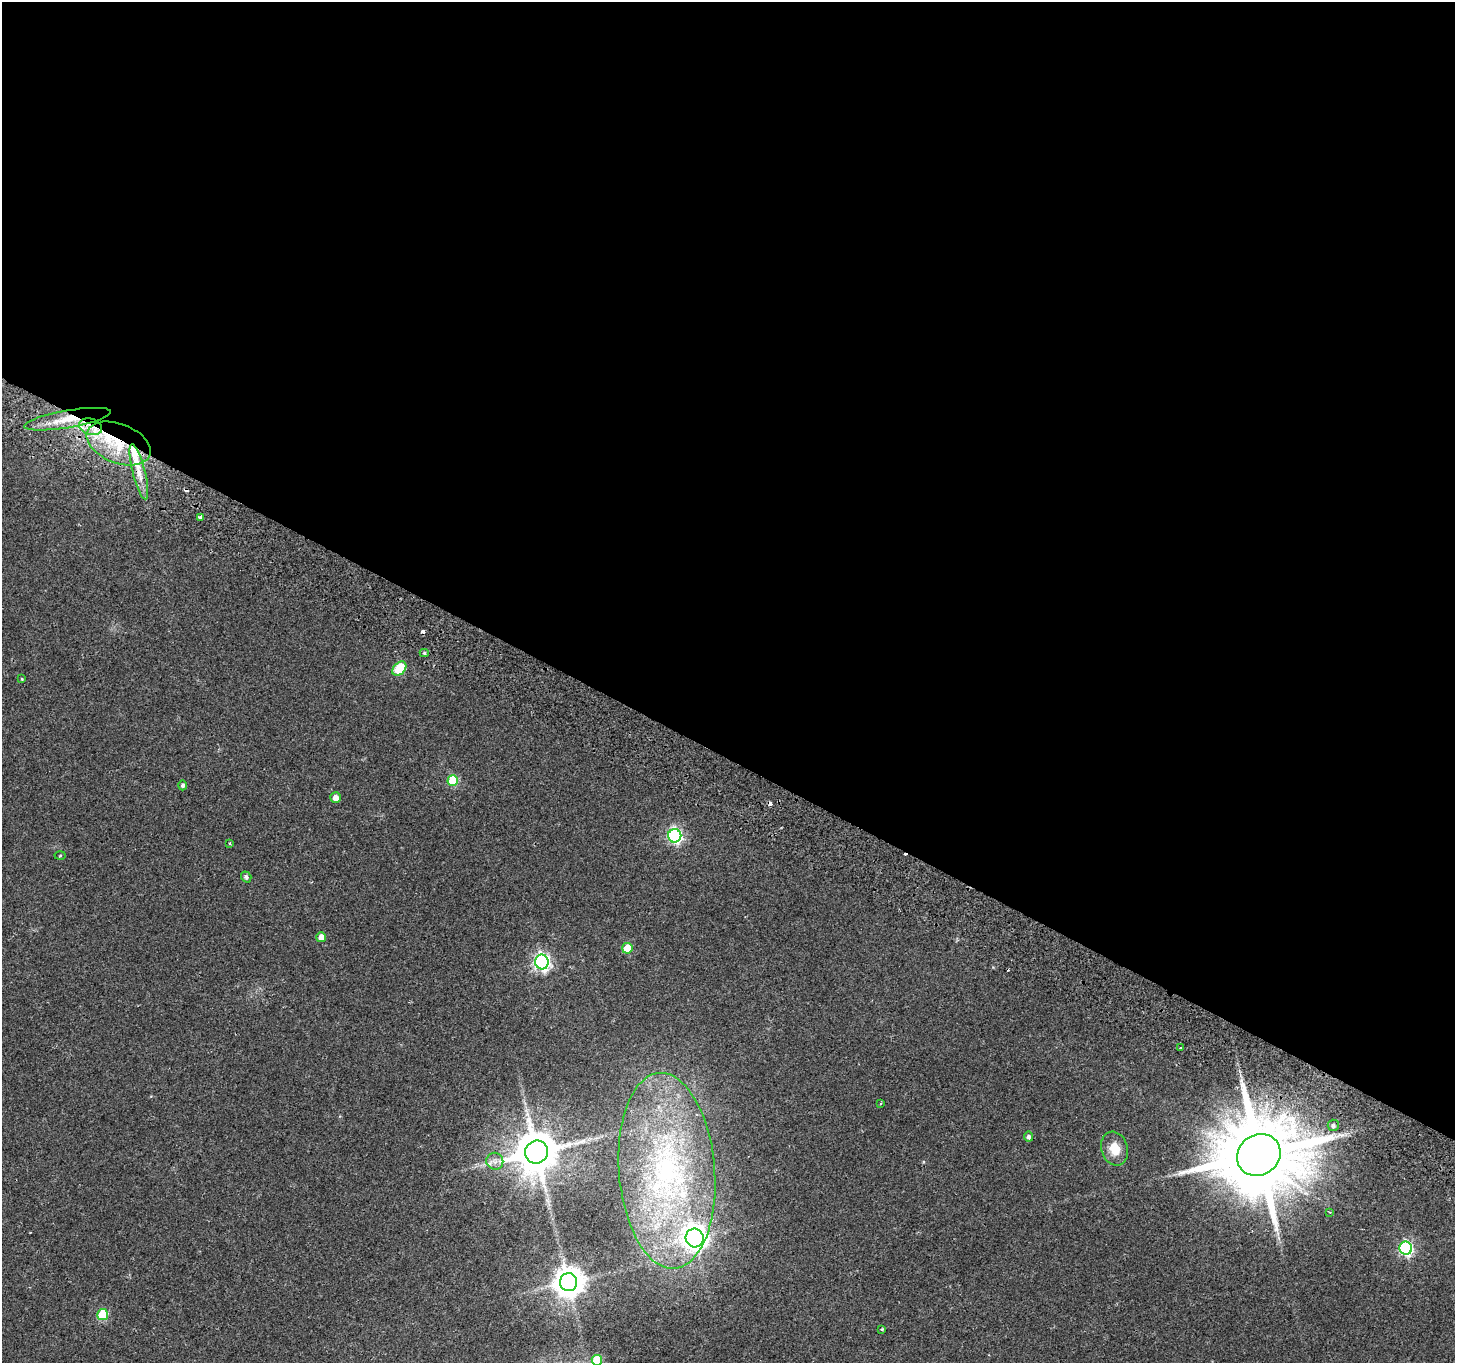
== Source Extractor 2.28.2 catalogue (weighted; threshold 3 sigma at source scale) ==
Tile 3 of 4 x 4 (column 3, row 1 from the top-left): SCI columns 2938-4390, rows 4331-5691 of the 5882 x 6004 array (HDU 1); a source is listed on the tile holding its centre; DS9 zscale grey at full resolution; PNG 1457 x 1365 px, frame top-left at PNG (2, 2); each listed source drawn as its Kron ellipse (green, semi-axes under 4 px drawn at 4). Shown black and unused: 56% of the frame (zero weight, under 2 of 3 exposures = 3% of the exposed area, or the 3 px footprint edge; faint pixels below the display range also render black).
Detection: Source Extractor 2.28.2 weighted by HDU 2 'WHT'; one run over the whole footprint, this tile lists its part. Background 0.0514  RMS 0.0053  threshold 0.0239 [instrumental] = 3 sigma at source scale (4.5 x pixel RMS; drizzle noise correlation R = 1.50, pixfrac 1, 0.0396/0.0396 arcsec/px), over >= 5 px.
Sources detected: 42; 5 cosmic-ray / hot-pixel residue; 1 long thin detection or spike segment (spike, bleed or trail) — neither listed nor drawn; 2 inside a brighter listed object's ellipse — not listed separately; the other 34 listed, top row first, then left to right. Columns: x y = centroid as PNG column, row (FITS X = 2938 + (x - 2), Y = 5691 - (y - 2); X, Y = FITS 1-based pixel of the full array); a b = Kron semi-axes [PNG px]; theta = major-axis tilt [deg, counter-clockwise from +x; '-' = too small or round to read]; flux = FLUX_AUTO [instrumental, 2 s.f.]
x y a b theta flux
67 419 44 8 10 14
90 427 12 8 -16 6.3
118 443 33 19 -21 35
139 472 28 6 -76 8.4
200 517 4 3 - 7
424 653 4 4 - 0.88
399 669 8 5 46 28
22 679 4 3 - 0.48
453 780 5 5 - 29
183 785 5 4 - 1.3
335 798 5 5 - 3.9
675 836 7 6 - 100
229 844 3 3 - 0.77
60 855 5 3 - 0.5
246 877 6 5 - 1.2
321 937 5 5 - 4.6
627 948 5 5 - 14
542 962 7 6 - 160
1181 1048 3 3 - 1.8
880 1103 3 2 - 0.72
1333 1125 6 5 - 1.5
1029 1137 5 4 - 1.4
1114 1149 17 13 -73 9.2
536 1152 12 11 - 2200
1259 1155 23 20 34 8000
495 1161 8 8 - 2.9
667 1171 98 48 -85 160
1330 1212 4 3 - 0.56
695 1238 9 9 - 490
1406 1248 6 6 - 90
569 1282 9 8 - 890
103 1315 5 5 - 25
882 1329 3 3 - 0.5
597 1360 5 5 - 19
Overlapping masked pixels (flux is a lower limit): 4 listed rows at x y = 67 419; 90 427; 118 443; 1259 1155
Isophote crosses this tile's border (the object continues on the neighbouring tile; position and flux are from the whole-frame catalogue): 1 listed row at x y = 597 1360